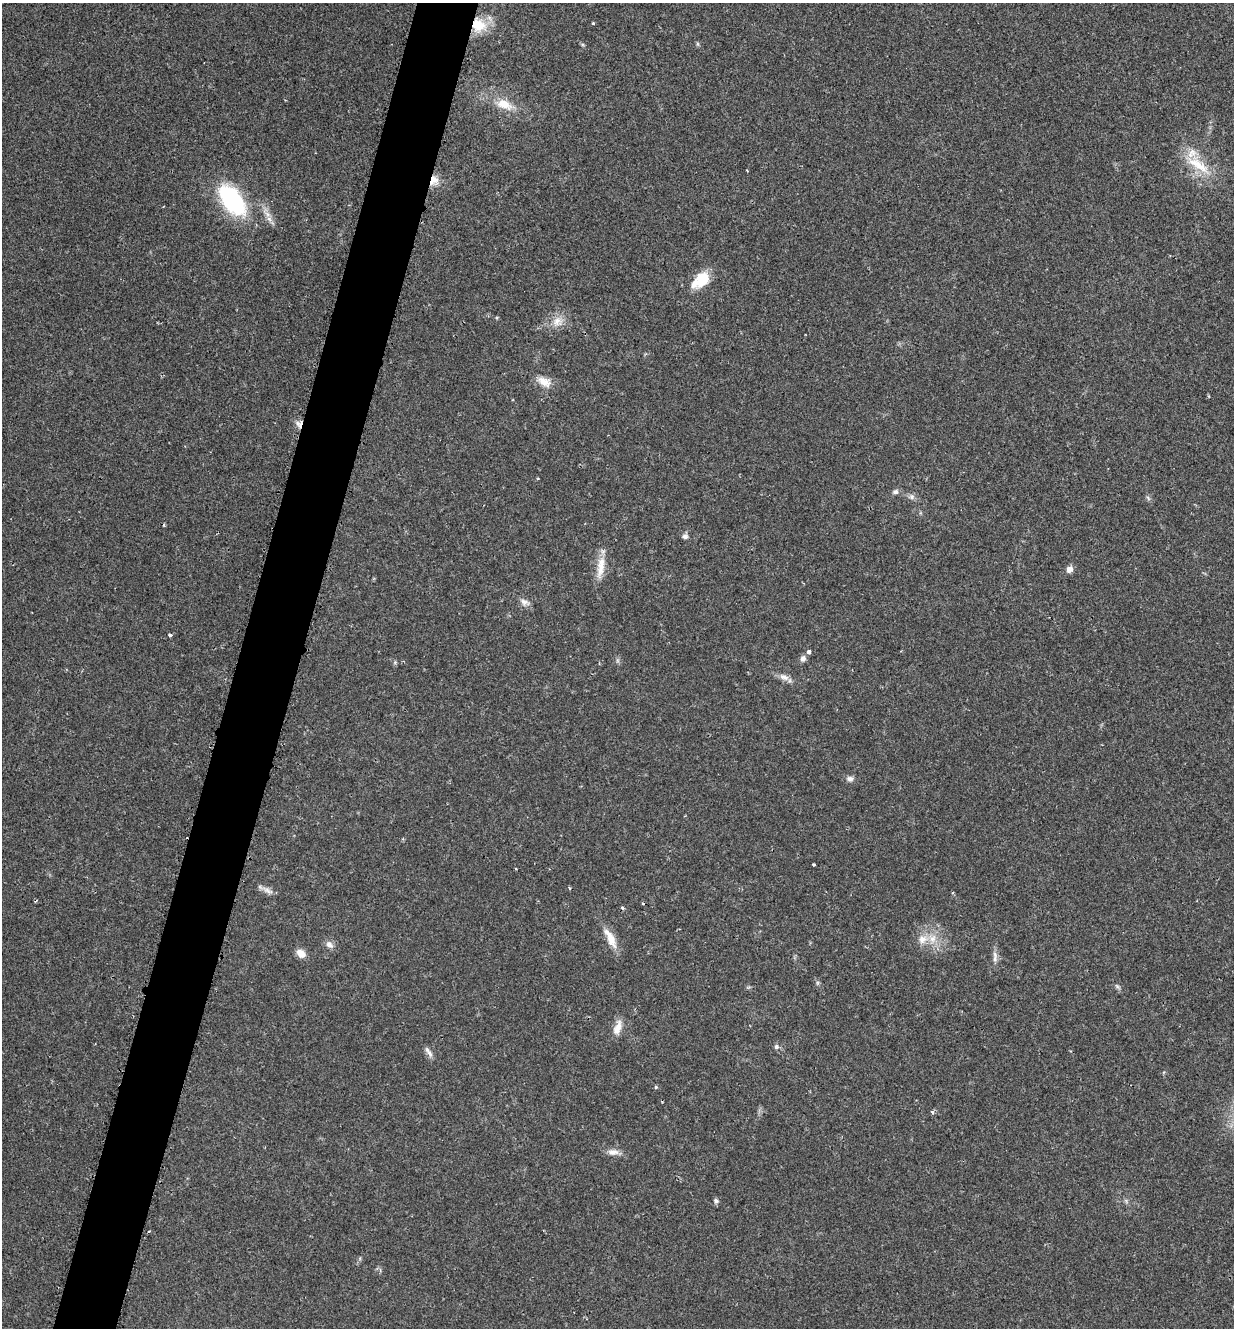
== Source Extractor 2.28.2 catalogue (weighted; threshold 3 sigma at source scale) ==
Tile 7 of 4 x 4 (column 3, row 2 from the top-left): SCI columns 2607-3838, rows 2665-3990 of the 5340 x 5326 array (HDU 1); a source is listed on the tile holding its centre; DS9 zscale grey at full resolution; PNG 1236 x 1330 px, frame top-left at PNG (2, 3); no overlay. Shown black and unused: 5% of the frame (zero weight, under 2 of 3 exposures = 2% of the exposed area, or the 3 px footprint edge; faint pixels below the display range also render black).
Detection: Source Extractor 2.28.2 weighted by HDU 2 'WHT'; one run over the whole footprint, this tile lists its part. Background 0.0392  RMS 0.0041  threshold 0.0185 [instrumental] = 3 sigma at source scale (4.5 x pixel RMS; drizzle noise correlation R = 1.50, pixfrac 1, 0.05/0.05 arcsec/px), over >= 5 px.
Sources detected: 49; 3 cosmic-ray / hot-pixel residue — not listed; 2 inside a brighter listed object's ellipse — not listed separately; the other 44 listed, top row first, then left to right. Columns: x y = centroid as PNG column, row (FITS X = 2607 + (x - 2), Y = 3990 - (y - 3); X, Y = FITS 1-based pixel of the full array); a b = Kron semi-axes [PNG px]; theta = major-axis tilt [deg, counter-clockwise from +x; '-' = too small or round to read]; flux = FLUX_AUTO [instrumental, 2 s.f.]
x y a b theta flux
593 23 3 3 - 0.58
479 25 20 15 -19 11
697 44 7 4 -89 0.55
504 104 25 12 -21 8.4
1198 164 45 14 -36 14
434 180 13 10 47 4.4
232 200 26 14 -53 60
269 219 8 6 -45 1.7
703 279 19 14 60 10
557 321 15 14 - 5
544 382 20 11 -28 4.6
1209 396 5 3 - 0.39
299 424 9 8 - 2.2
895 492 8 6 10 1.3
912 497 7 7 - 1.4
1148 498 7 4 -46 0.79
685 536 7 7 - 1.3
601 567 32 9 82 6.8
1070 569 9 8 - 2
524 602 14 7 -27 2.1
170 635 5 3 - 0.68
809 652 4 3 - 2
803 658 8 7 - 1.6
395 662 6 4 73 0.57
784 677 15 7 -27 2.7
850 779 9 7 -5 1.7
813 864 3 3 - 0.79
515 869 3 2 - 0.51
569 888 5 3 - 0.49
267 890 18 7 -28 2.3
610 938 29 10 -62 6.4
932 939 15 11 -85 5.3
329 944 10 8 -43 2.2
301 953 10 8 -40 3.9
995 957 18 6 -88 2.2
817 983 6 4 72 0.61
1117 986 10 4 -45 0.89
617 1028 19 9 71 4.5
776 1047 7 6 - 1.1
430 1054 13 6 -55 1.8
656 1087 5 4 - 0.5
933 1112 4 3 - 1.3
613 1152 15 8 0 2.8
716 1201 6 6 - 1.2
Overlapping masked pixels (flux is a lower limit): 3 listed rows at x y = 479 25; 434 180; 299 424